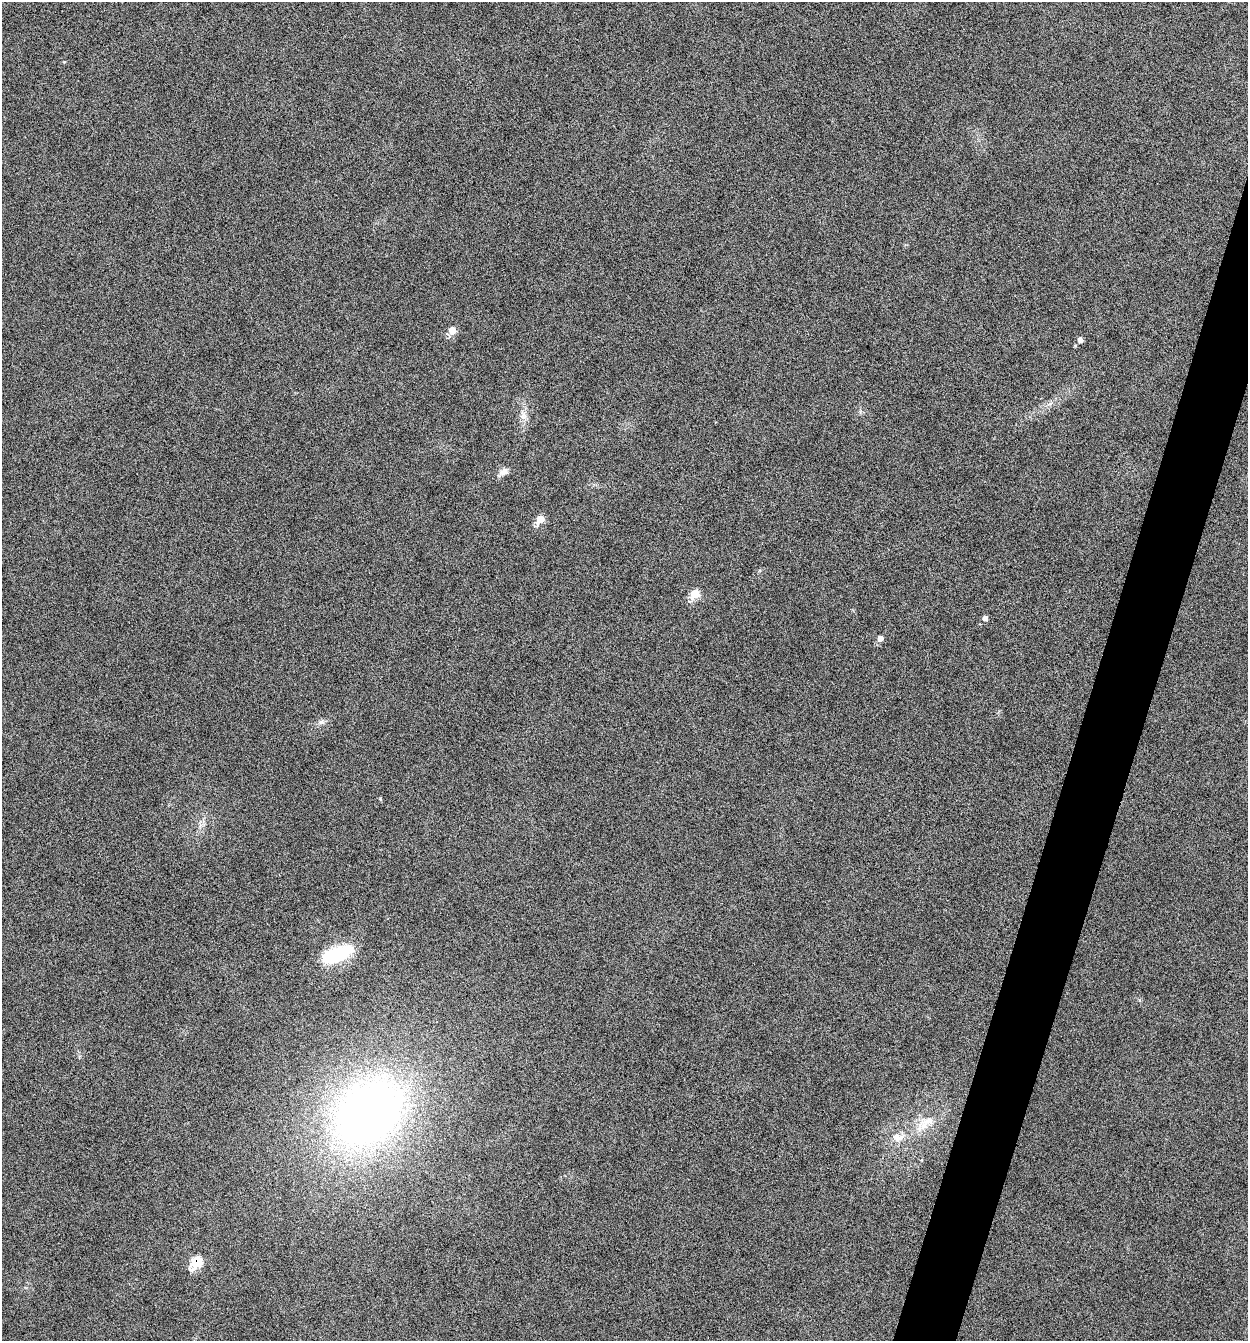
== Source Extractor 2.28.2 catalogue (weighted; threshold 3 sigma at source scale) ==
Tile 10 of 4 x 4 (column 2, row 3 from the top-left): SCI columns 1383-2628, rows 1350-2688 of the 5386 x 5373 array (HDU 1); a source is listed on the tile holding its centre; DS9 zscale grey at full resolution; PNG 1250 x 1343 px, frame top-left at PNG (2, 2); no overlay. Shown black and unused: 4% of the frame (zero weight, under 12 of 24 exposures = <1% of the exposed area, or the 3 px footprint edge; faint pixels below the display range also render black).
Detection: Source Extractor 2.28.2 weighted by HDU 2 'WHT'; one run over the whole footprint, this tile lists its part. Background -0.545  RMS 0.04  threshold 0.163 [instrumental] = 3 sigma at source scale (4.09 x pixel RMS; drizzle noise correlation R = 1.36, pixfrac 0.8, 0.05/0.05 arcsec/px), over >= 5 px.
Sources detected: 17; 1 inside a brighter object's white glare — not listed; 1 inside a brighter listed object's ellipse — not listed separately; the other 15 listed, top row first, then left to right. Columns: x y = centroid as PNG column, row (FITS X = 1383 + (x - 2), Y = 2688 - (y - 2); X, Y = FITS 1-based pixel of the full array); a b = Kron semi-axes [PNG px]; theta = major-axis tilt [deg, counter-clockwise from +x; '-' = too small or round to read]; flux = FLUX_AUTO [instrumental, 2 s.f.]
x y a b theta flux
64 62 4 3 - 3
452 331 10 8 54 36
1080 340 6 5 - 14
523 416 10 5 63 16
504 472 12 8 38 19
540 519 9 7 52 47
695 594 8 7 - 75
985 618 5 5 - 13
880 638 7 7 - 16
321 722 8 6 20 11
339 953 38 16 23 170
369 1113 69 51 40 2100
928 1121 22 9 14 48
897 1137 15 10 -19 34
197 1262 10 8 39 100
Unlisted compact peaks at least as high as the median listed source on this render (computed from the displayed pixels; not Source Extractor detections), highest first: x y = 380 798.